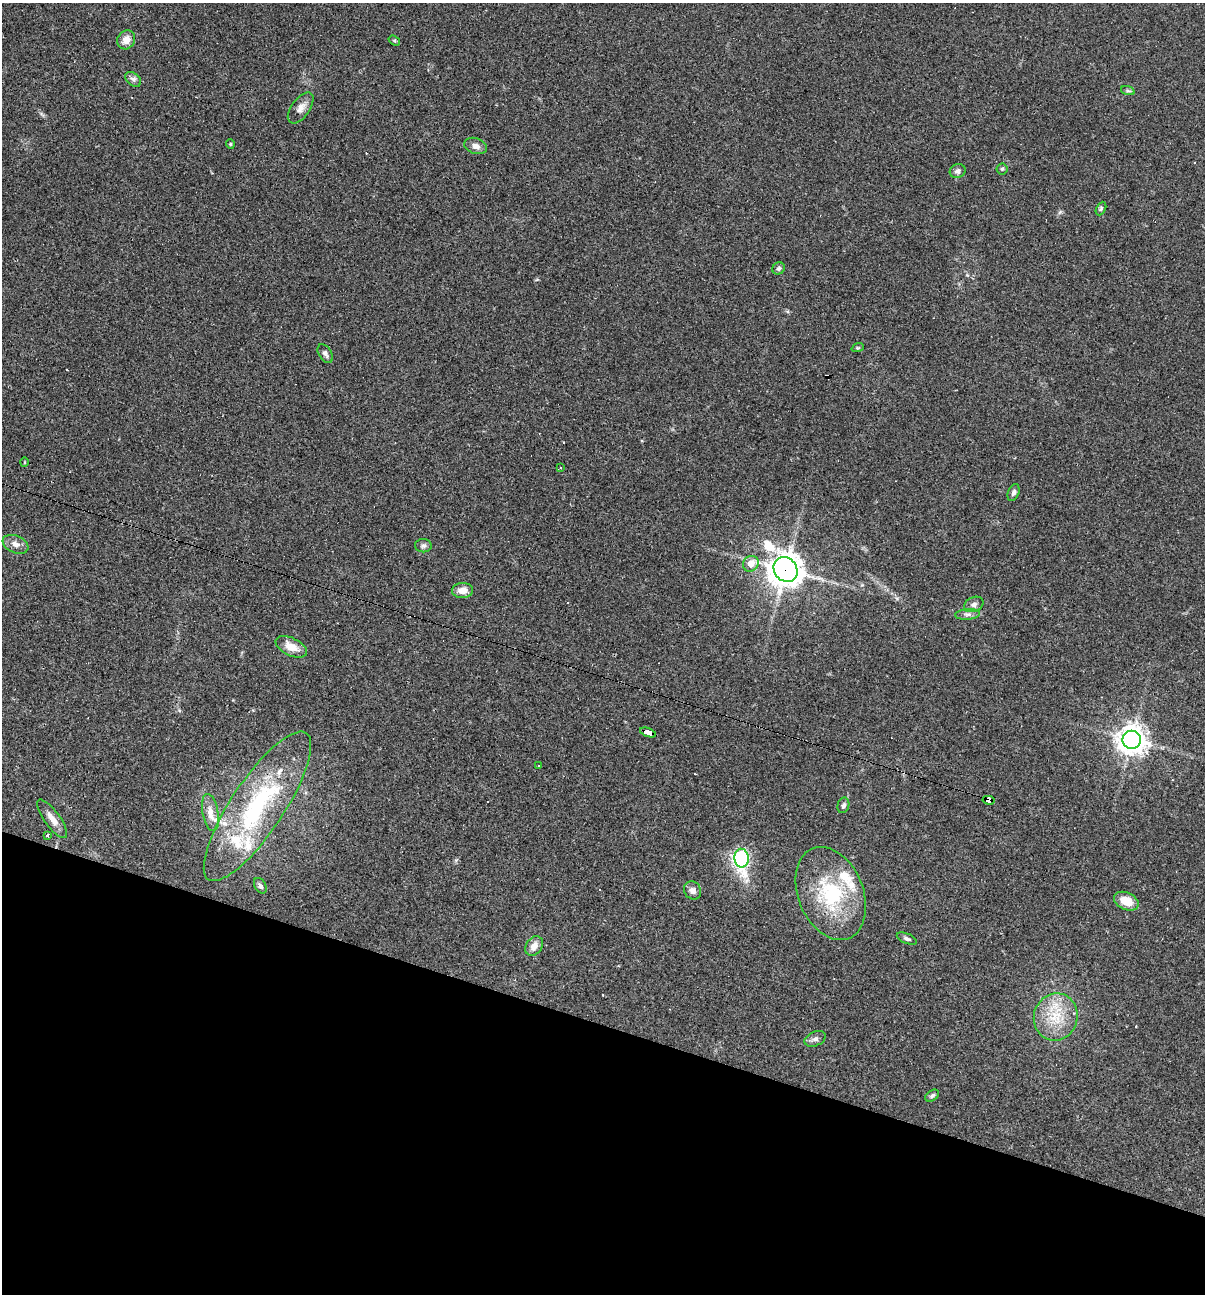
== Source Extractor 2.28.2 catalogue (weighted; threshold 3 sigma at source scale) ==
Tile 15 of 4 x 4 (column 3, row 4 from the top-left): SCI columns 2655-3857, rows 1-1292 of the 5183 x 5166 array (HDU 1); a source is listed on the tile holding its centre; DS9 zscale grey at full resolution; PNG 1207 x 1296 px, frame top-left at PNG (2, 3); each listed source drawn as its Kron ellipse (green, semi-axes under 4 px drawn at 4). Shown black and unused: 21% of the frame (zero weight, under 2 of 3 exposures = <1% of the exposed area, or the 3 px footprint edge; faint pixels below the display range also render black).
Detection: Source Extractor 2.28.2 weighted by HDU 2 'WHT'; one run over the whole footprint, this tile lists its part. Background 0.0497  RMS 0.0052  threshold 0.0232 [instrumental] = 3 sigma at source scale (4.5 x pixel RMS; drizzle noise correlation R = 1.50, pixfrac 1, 0.05/0.05 arcsec/px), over >= 5 px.
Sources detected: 57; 8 cosmic-ray / hot-pixel residue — neither listed nor drawn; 6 inside a brighter listed object's ellipse — not listed separately; the other 43 listed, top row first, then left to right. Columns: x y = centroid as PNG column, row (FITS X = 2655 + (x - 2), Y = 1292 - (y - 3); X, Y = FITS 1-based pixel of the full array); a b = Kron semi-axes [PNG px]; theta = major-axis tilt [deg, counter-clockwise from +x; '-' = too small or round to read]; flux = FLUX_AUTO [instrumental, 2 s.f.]
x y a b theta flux
126 40 10 8 56 4.7
394 41 6 4 -34 0.74
133 79 9 6 -39 1.9
1128 91 7 4 -18 0.85
301 108 18 9 54 4
230 144 5 4 - 0.62
476 146 11 8 -17 3
1002 169 5 5 - 0.78
958 171 8 7 - 2.1
1101 208 7 4 63 0.92
779 268 6 5 - 1.2
858 348 6 4 18 0.63
325 354 10 6 -58 1.9
24 462 4 3 - 0.41
561 468 3 3 - 0.59
1014 493 9 5 68 1.4
15 544 13 8 -23 3.5
423 546 8 7 - 1.5
751 564 8 7 - 5.8
785 569 13 11 -52 920
463 590 10 7 3 4.9
974 604 10 7 25 2
968 614 12 5 5 2
291 647 17 9 -26 6.7
648 732 8 4 -19 59
1132 740 9 9 - 620
538 766 2 2 - 0.52
989 800 6 4 -11 130
843 805 8 6 75 1.4
257 806 88 26 56 71
210 813 19 8 -80 5.6
52 819 23 8 -54 5.2
47 835 3 3 - 1.2
741 858 9 7 -87 130
260 886 8 5 -58 1.4
693 890 9 8 - 2.5
831 893 48 32 -68 44
1126 901 13 8 -24 8.1
907 939 10 5 -23 1.4
534 946 11 7 56 4.1
1056 1017 24 21 74 18
815 1039 11 7 24 2.1
932 1096 8 5 34 1.2
Overlapping masked pixels (flux is a lower limit): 3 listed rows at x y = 785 569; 648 732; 989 800